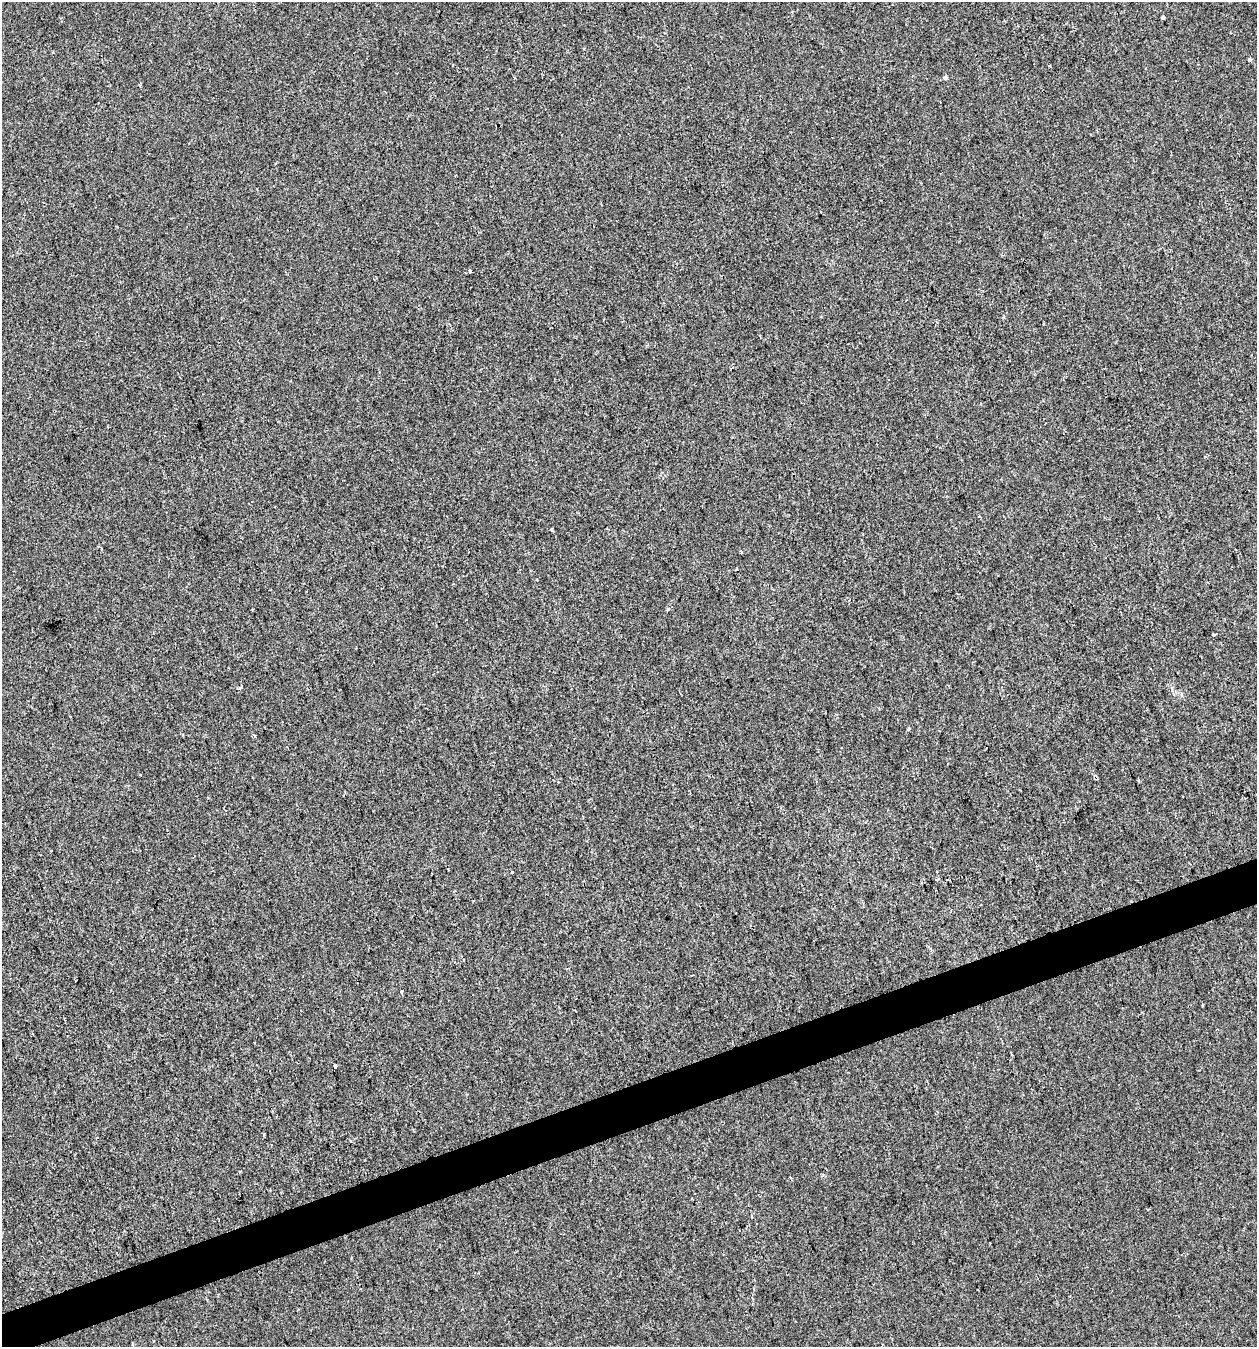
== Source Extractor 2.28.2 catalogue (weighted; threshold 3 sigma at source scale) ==
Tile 7 of 4 x 4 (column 3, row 2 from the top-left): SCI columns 2628-3882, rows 2689-4033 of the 5201 x 5378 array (HDU 1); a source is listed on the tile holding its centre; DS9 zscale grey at full resolution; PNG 1259 x 1349 px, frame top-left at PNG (2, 2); no overlay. Shown black and unused: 3% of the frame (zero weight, under 2 of 3 exposures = <1% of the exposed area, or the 3 px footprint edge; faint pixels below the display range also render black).
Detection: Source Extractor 2.28.2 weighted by HDU 2 'WHT'; one run over the whole footprint, this tile lists its part. Background -8.94e-04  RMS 0.0042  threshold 0.0189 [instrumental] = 3 sigma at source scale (4.5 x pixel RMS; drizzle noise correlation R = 1.50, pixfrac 1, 0.0396/0.0396 arcsec/px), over >= 5 px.
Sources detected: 19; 2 cosmic-ray / hot-pixel residue — not listed; the other 17 listed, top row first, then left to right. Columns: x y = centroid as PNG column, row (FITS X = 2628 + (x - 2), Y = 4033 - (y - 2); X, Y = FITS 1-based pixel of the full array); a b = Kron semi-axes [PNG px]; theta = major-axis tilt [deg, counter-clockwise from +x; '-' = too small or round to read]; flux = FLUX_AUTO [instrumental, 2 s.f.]
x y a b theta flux
1163 17 3 3 - 1
1250 60 4 3 - 3.9
945 77 6 4 87 0.74
140 85 4 3 - 0.42
276 163 4 2 - 0.31
470 270 4 3 - 0.53
741 552 3 3 - 0.61
537 579 4 2 - 0.32
667 609 3 3 - 1
1214 635 3 3 - 2.9
240 688 4 3 - 0.83
909 729 3 3 - 0.94
512 872 3 3 - 3.1
937 879 3 3 - 1.4
402 991 3 2 - 0.98
335 1066 4 3 - 3.7
1148 1209 4 2 - 0.38